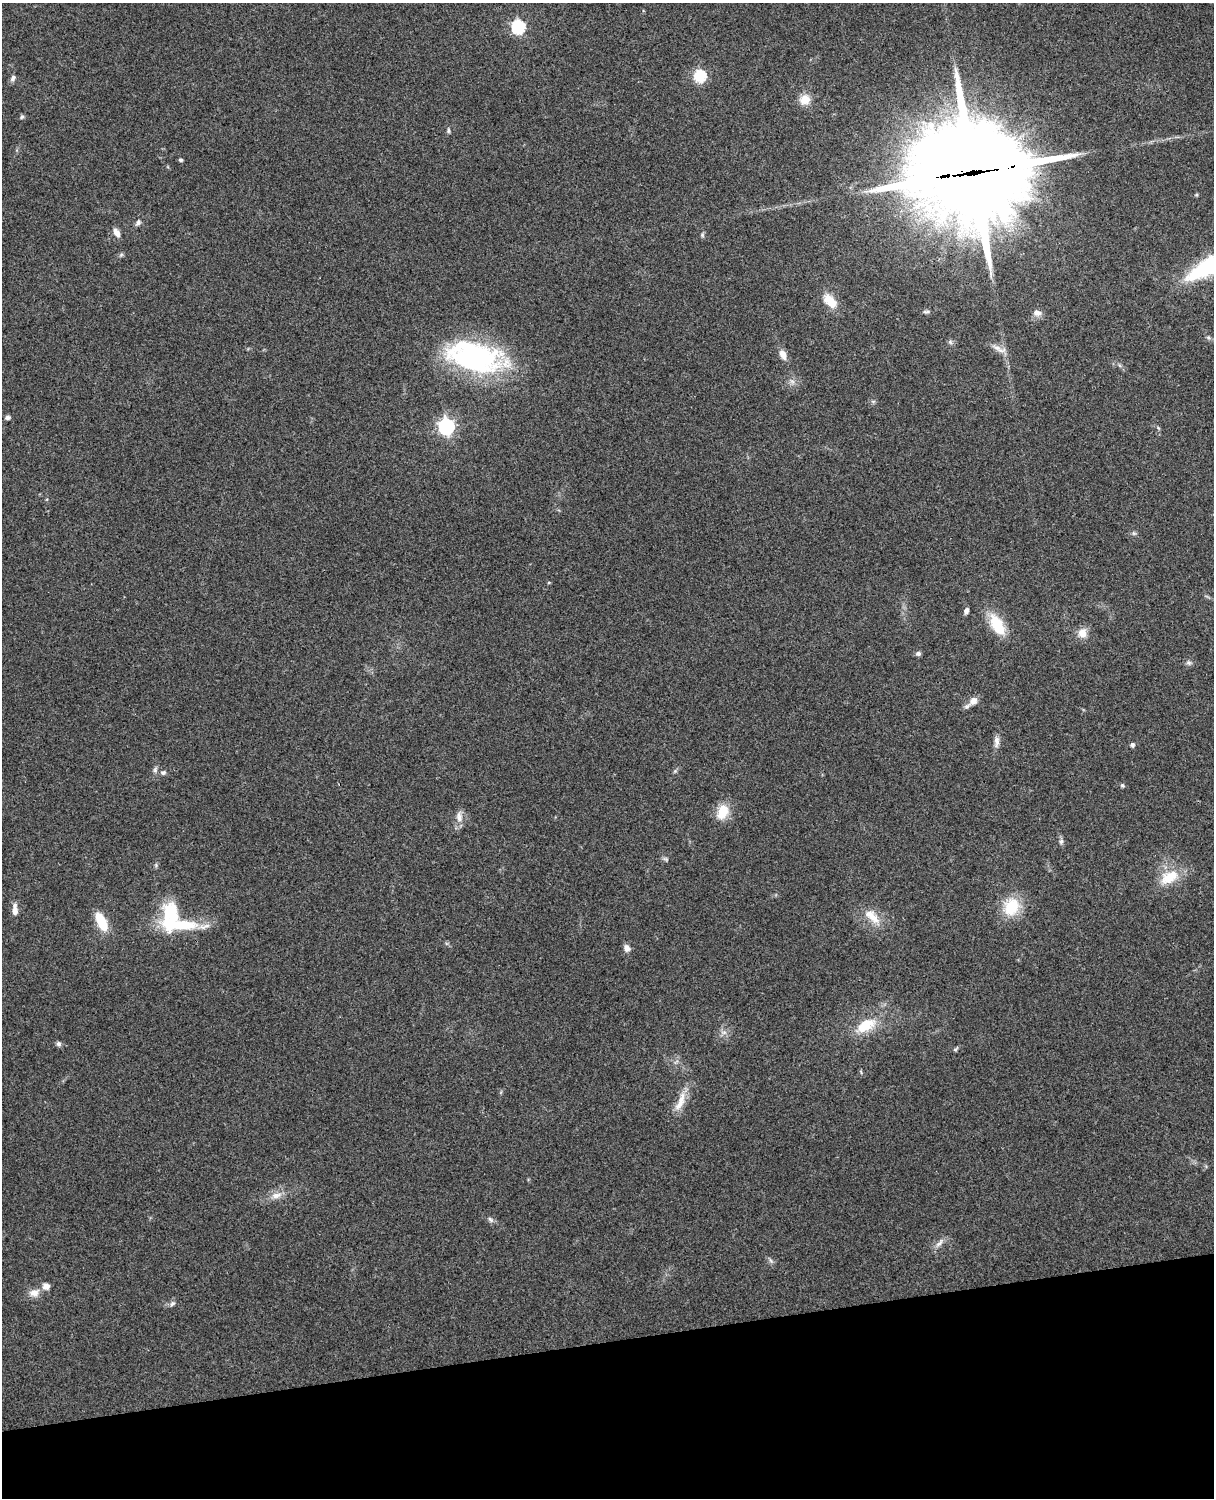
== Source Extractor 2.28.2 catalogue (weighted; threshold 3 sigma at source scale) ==
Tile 10 of 4 x 3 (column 2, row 3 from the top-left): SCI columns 1331-2542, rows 164-1659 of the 5088 x 4927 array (HDU 1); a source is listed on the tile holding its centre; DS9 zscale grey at full resolution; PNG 1216 x 1500 px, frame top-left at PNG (2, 3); no overlay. Shown black and unused: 10% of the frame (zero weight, under 3 of 4 exposures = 6% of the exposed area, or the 3 px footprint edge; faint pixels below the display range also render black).
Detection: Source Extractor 2.28.2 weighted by HDU 2 'WHT'; one run over the whole footprint, this tile lists its part. Background 0.221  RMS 0.0083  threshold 0.0372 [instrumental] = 3 sigma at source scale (4.5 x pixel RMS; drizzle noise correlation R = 1.50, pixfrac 1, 0.05/0.05 arcsec/px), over >= 5 px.
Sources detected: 62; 3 inside a brighter object's white glare — not listed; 1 inside a brighter listed object's ellipse — not listed separately; the other 58 listed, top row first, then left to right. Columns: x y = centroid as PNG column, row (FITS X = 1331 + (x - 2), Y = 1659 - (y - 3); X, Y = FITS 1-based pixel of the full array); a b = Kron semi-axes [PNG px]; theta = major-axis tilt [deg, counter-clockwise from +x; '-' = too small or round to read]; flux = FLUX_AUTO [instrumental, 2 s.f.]
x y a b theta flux
518 27 6 6 - 120
700 76 6 6 - 90
13 78 9 6 59 2.4
805 100 13 12 - 10
22 117 6 5 - 1.4
448 131 7 4 85 1.4
181 160 5 4 - 1.3
975 172 48 32 6 17000
138 222 8 6 61 2.4
116 233 11 6 -59 5.2
702 235 6 5 - 1.4
1210 266 39 11 29 130
830 301 19 11 -45 15
926 312 9 4 0 1.7
1037 313 11 8 -14 4.5
1208 337 6 4 -44 1.4
950 342 7 4 -71 1.5
999 349 25 6 -25 5.9
783 354 11 7 -62 6.3
474 357 64 33 -13 150
792 381 7 4 -19 2.1
7 418 6 4 0 2.4
446 427 7 6 - 240
1134 533 6 5 - 1.5
549 582 4 3 - 0.81
966 611 7 5 68 2.7
997 624 30 14 -61 24
1082 633 13 11 -87 7.6
918 654 7 6 - 2.1
1188 663 7 6 - 2.1
973 701 13 10 44 6
997 742 16 7 86 4.6
1132 745 5 5 - 2.3
163 772 8 6 2 2.1
1122 785 6 5 - 1.2
722 812 18 12 69 17
459 817 16 9 -84 6
1061 841 7 6 - 2.1
665 859 8 4 -36 1.5
156 865 5 5 - 1.2
1169 877 27 16 29 21
1011 907 21 17 63 29
15 910 14 6 -89 6
872 916 27 12 -44 14
101 921 19 9 -63 24
181 925 41 12 -3 40
627 948 9 7 -65 3.9
866 1025 25 13 28 24
724 1032 7 4 0 2.2
58 1044 6 6 - 2
956 1049 9 4 42 1.3
680 1102 31 9 67 12
276 1195 17 8 10 7.1
490 1220 10 5 -49 2.1
940 1243 16 6 47 4.3
771 1261 6 5 - 1.7
34 1293 14 10 17 7
172 1304 8 6 40 2.3
Overlapping masked pixels (flux is a lower limit): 1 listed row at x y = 975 172
Isophote crosses this tile's border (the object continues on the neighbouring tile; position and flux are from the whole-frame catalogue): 1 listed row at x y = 1210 266